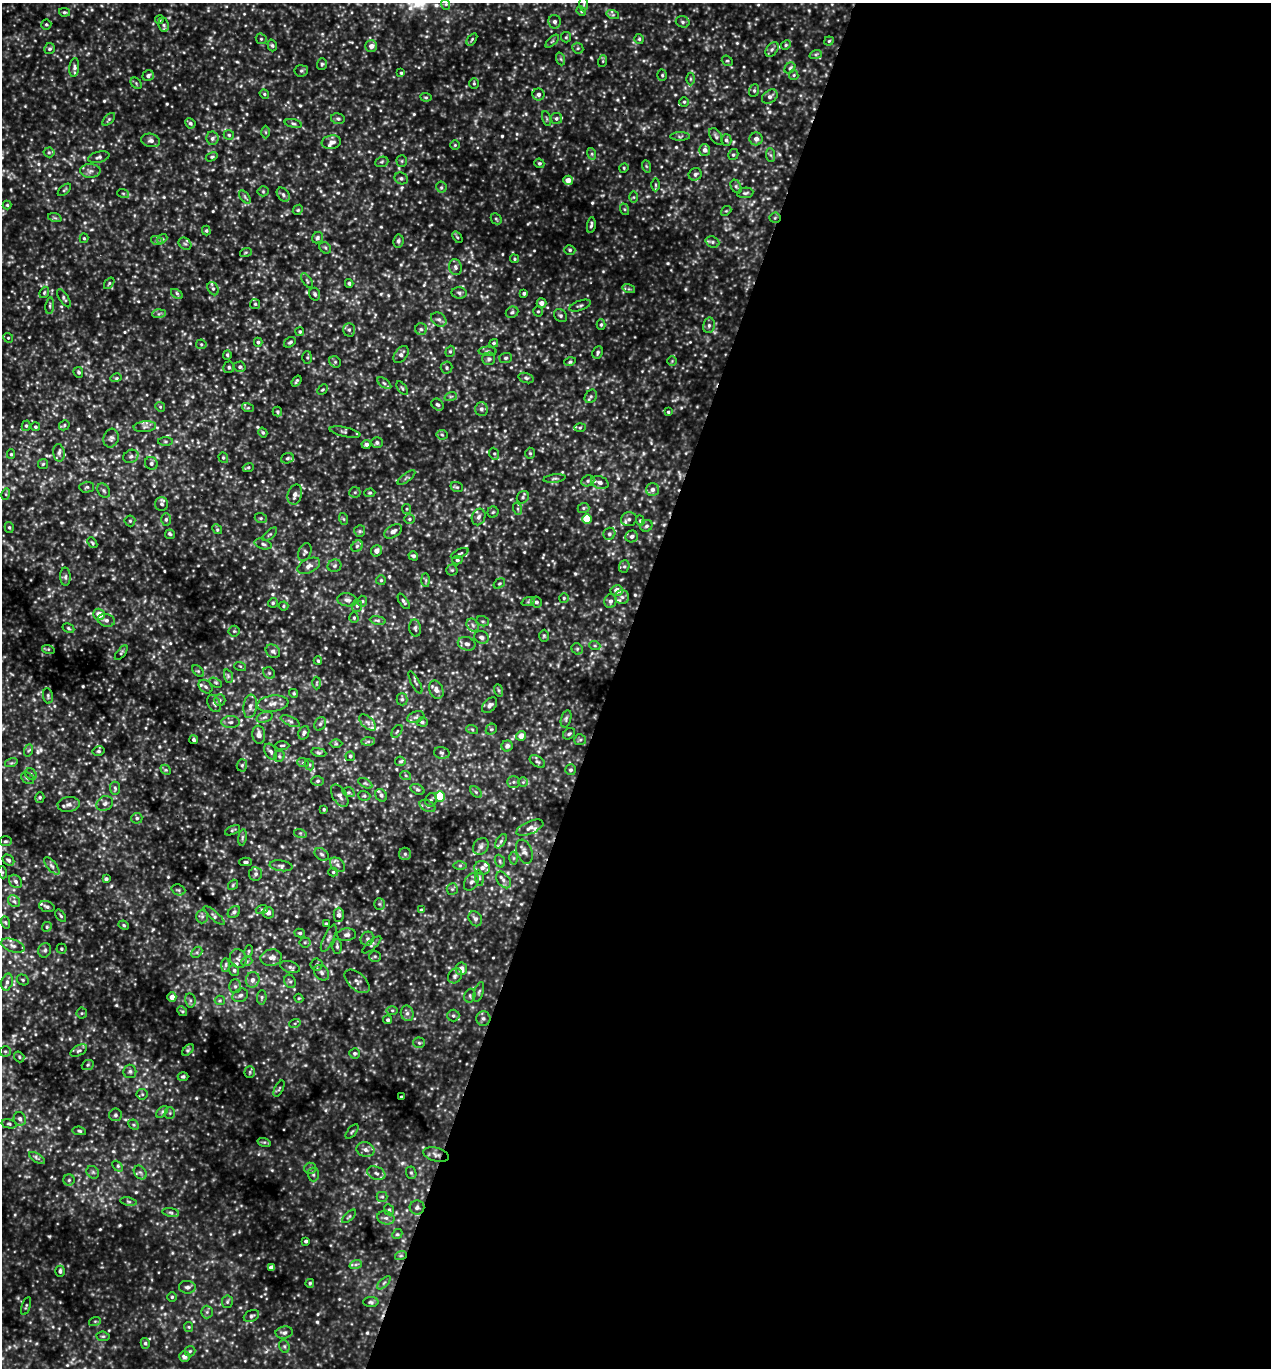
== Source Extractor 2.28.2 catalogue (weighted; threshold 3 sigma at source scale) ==
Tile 12 of 4 x 4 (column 4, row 3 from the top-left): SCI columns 4103-5371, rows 1395-2760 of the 5508 x 5496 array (HDU 1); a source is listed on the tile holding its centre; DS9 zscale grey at full resolution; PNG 1273 x 1370 px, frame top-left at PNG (2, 3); each listed source drawn as its Kron ellipse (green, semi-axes under 4 px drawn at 4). Shown black and unused: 52% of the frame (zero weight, under 3 of 5 exposures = <1% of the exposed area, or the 3 px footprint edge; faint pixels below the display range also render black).
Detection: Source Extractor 2.28.2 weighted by HDU 2 'WHT'; one run over the whole footprint, this tile lists its part. Background 0.201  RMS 0.047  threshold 0.212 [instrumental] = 3 sigma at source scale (4.5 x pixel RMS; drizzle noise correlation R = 1.50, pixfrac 1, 0.05/0.05 arcsec/px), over >= 5 px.
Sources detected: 740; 4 too faint to see at this stretch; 1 cosmic-ray / hot-pixel residue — neither listed nor drawn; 16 inside a brighter listed object's ellipse — not listed separately; of the other 719, all 500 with FLUX_AUTO >= 5.99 (the completeness limit of this list) listed and drawn (219 fainter detections not listed), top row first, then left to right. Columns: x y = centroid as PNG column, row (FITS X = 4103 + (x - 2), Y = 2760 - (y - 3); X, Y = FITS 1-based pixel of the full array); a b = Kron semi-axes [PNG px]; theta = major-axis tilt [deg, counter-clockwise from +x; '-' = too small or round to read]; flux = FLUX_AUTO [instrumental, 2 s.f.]
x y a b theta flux
445 4 5 3 - 6.2
584 4 8 3 89 7.5
581 11 5 4 - 6.8
64 12 5 4 - 8.2
613 15 6 4 -18 7.5
159 20 4 4 - 7.7
555 22 7 6 - 13
683 22 7 5 -16 11
46 24 5 5 - 7.1
164 25 7 5 -80 13
566 37 5 5 - 7.2
261 39 6 5 - 8.1
472 39 7 3 55 6.8
639 39 5 5 - 6.5
552 41 8 3 44 6.5
829 41 5 4 - 6.6
272 45 6 4 -72 7.8
786 45 5 4 - 6.4
371 46 6 5 - 27
578 48 6 5 - 7.7
49 49 6 5 - 9.7
772 49 8 5 53 13
816 54 6 4 19 7.6
561 59 6 4 -71 8.2
603 61 6 4 72 6.1
727 61 5 5 - 7.4
322 64 6 5 - 7.7
74 67 9 5 83 14
790 68 6 5 - 11
301 71 6 5 - 8.9
401 73 4 4 - 6.5
662 75 6 5 - 8.3
794 75 5 4 - 7.4
148 76 6 5 - 15
690 79 6 4 -90 7.7
136 83 6 5 - 7.5
474 83 5 4 - 6.5
754 90 6 5 - 8.5
264 94 5 4 - 6.7
539 94 6 6 - 17
426 97 6 4 -7 6.2
770 97 9 6 38 18
684 102 5 5 - 7
556 118 5 5 - 9.9
109 119 8 4 45 8.4
338 119 7 5 -12 10
547 119 8 3 -71 6.7
190 123 5 5 - 9.7
293 123 9 4 -11 9.5
266 132 6 4 -89 6.4
229 135 5 5 - 8.1
680 136 10 4 0 10
716 136 9 5 -59 12
212 138 7 6 - 14
756 139 6 6 - 20
151 140 9 6 -11 18
726 140 6 5 - 12
331 142 9 6 10 22
455 145 5 5 - 6
705 150 5 5 - 21
49 152 5 5 - 8.5
592 154 6 4 -72 7.2
733 155 6 5 - 8.6
771 155 7 4 -87 8.2
99 157 11 5 13 13
212 157 6 3 31 7.2
402 161 5 5 - 7.2
382 162 7 5 21 7.9
539 163 5 4 - 8.6
646 166 6 4 -71 6.4
624 168 5 4 - 6.2
90 171 10 7 -1 19
695 174 6 6 - 14
401 178 7 5 -26 11
568 180 5 4 - 43
656 185 6 4 -89 8
736 186 7 5 -62 9.1
441 187 5 5 - 9.2
64 190 8 4 42 7.7
263 191 5 5 - 7.3
123 193 6 4 -19 6
745 193 8 5 10 11
283 195 8 5 -52 14
245 197 8 4 -54 8.2
634 197 6 4 90 6.2
7 205 4 4 - 6.4
624 209 6 4 -71 7.5
298 210 5 4 - 6.5
726 211 5 4 - 6.1
55 218 7 4 -18 7.8
775 218 5 5 - 6.8
496 219 6 5 - 7.2
591 225 8 4 82 10
206 231 5 4 - 6.9
457 237 6 3 -54 6.8
84 238 5 4 - 6.1
317 238 6 5 - 9.5
162 239 5 4 - 7.1
157 241 6 4 -18 8
398 241 6 5 - 11
712 242 7 5 -21 12
185 244 7 5 -42 11
325 248 6 5 - 8.3
570 250 5 4 - 8.6
246 252 6 4 19 6.4
514 259 5 4 - 6.4
455 267 8 6 -78 14
307 281 8 3 -57 7.2
109 283 6 4 54 7.7
349 283 4 3 - 7.3
213 289 7 5 -62 13
629 289 6 4 -17 8.4
44 292 6 4 70 7.7
459 293 8 5 -4 12
524 293 4 4 - 10
177 294 6 4 -34 8.4
315 294 6 5 - 12
64 298 10 4 -56 11
541 303 5 4 - 27
255 304 5 5 - 6.8
50 305 8 3 82 7.5
580 306 11 5 19 11
538 311 5 4 - 7.1
512 312 6 5 - 9.5
159 314 7 4 3 9.4
561 316 7 6 - 11
439 319 8 6 -34 16
601 325 5 4 - 8.3
709 325 8 6 77 14
421 329 6 6 - 9.8
349 330 7 6 - 13
300 332 4 4 - 6.5
8 338 5 4 - 6.5
258 342 4 4 - 8.2
290 342 6 4 32 7.9
494 343 4 4 - 7.3
201 344 5 5 - 6.9
450 351 6 4 68 7.1
487 351 9 4 -1 10
598 352 6 5 - 10
227 355 5 4 - 6.1
401 355 9 6 54 19
307 357 6 5 - 7.4
505 358 6 5 - 11
489 359 6 6 - 13
570 361 6 4 13 7.9
672 361 5 5 - 6.3
335 362 6 5 - 8.7
229 367 6 5 - 11
240 367 6 5 - 9.9
447 368 6 6 - 8.5
78 372 5 4 - 8.2
116 378 6 3 15 6.2
526 378 8 5 -16 11
296 381 6 3 54 7.5
384 383 8 4 -36 11
402 388 8 4 -54 7.4
323 389 6 4 43 6.2
451 396 6 4 19 7.2
591 396 7 5 55 12
438 405 7 5 -41 12
160 407 5 4 - 6
248 408 6 4 -17 6.7
481 409 7 6 - 16
277 412 5 4 - 6.6
668 412 4 3 - 7
64 425 5 4 - 6.4
26 426 5 4 - 8.2
36 427 4 4 - 7.4
145 427 11 5 6 16
580 428 5 4 - 6.8
345 432 16 4 -12 13
263 433 5 4 - 8.3
442 435 5 5 - 6.7
111 438 9 7 73 17
166 442 7 4 0 7.7
377 443 6 5 - 13
366 444 4 4 - 15
59 453 9 5 -82 16
530 453 5 4 - 7
11 454 5 4 - 7
494 454 6 5 - 8.7
131 456 8 6 26 13
223 458 5 4 - 6.7
287 458 6 5 - 9.6
151 463 7 6 - 12
43 464 5 5 - 7.1
248 467 6 4 19 7.4
406 478 10 3 37 10
555 478 11 3 7 10
588 481 7 5 21 9.9
600 482 9 6 -18 16
87 487 7 5 2 9.4
457 487 6 5 - 8
652 489 6 6 - 18
104 491 7 6 - 11
355 492 5 5 - 7.3
370 493 5 4 - 7
6 494 6 3 73 6.1
295 495 10 7 75 20
523 497 6 5 - 9.3
161 504 7 6 - 13
583 508 6 5 - 8.4
407 509 5 4 - 6.1
518 509 6 4 -71 8
493 512 5 5 - 7.4
479 517 8 6 70 18
261 518 6 5 - 8.8
166 519 6 5 - 10
344 519 6 4 -70 6.2
409 519 5 4 - 7.2
587 519 5 5 - 140
629 519 8 7 - 15
130 521 5 5 - 7.5
640 521 5 4 - 6.8
646 526 6 5 - 11
9 527 5 4 - 7.7
217 529 5 4 - 7.2
360 531 6 5 - 8.2
393 531 10 6 33 21
170 534 5 5 - 8.3
270 534 9 4 39 8.1
609 534 6 5 - 11
632 536 6 6 - 15
92 543 6 4 -50 7.2
263 544 8 5 -16 13
357 546 6 5 - 9.9
376 551 6 5 - 24
305 552 9 6 68 12
460 554 9 4 24 8.6
413 556 5 4 - 12
457 560 5 4 - 8.1
309 566 12 7 26 24
335 566 7 6 - 9.9
624 566 6 5 - 8.6
452 570 5 5 - 7.6
65 577 9 5 -88 13
381 580 5 5 - 7.1
426 580 7 4 -89 7.6
499 583 6 4 34 6.8
617 590 6 5 - 44
622 597 7 7 - 17
564 598 5 5 - 7.3
347 600 10 6 -9 17
362 601 5 5 - 8
404 601 9 3 -57 9.5
610 601 7 6 - 16
528 602 7 4 19 7.5
536 602 5 5 - 12
273 603 5 5 - 7.4
284 606 5 4 - 6.3
357 606 6 5 - 9.5
99 614 6 5 - 57
354 618 5 4 - 6.3
106 620 8 6 -14 18
378 620 8 4 -9 9.6
483 621 6 5 - 8.3
473 625 7 5 -47 12
68 628 6 4 -28 7.1
415 628 8 5 -83 13
234 631 5 5 - 7.2
544 636 6 5 - 7.1
481 637 7 6 - 17
467 644 9 6 -15 20
595 646 5 3 - 7
48 649 6 4 -17 6.6
577 649 6 5 - 8.8
273 651 7 6 - 16
121 653 9 3 50 7.5
318 661 4 3 - 6.7
240 666 6 4 -18 6.4
198 671 7 4 -44 7.8
269 673 6 5 - 10
228 676 7 4 -73 11
415 682 12 3 -62 7.6
216 683 7 4 -30 7
317 683 6 4 89 6.6
206 687 8 6 -44 12
436 690 9 6 -66 22
498 690 6 4 -70 7
294 693 5 4 - 6.1
48 696 8 5 -80 9.3
402 699 6 5 - 10
220 700 6 5 - 10
214 703 9 6 -64 15
273 704 16 8 8 37
490 705 9 6 46 18
250 706 12 6 83 27
264 717 8 5 19 13
416 717 9 5 19 14
566 719 9 5 75 10
290 721 10 4 -26 14
230 722 9 6 0 17
368 722 10 5 -42 16
422 722 5 4 - 7.7
320 724 7 5 61 9.9
472 729 6 4 -19 6.1
491 729 6 5 - 7.6
397 731 7 4 54 8.2
304 733 7 5 68 14
569 734 6 5 - 9.4
259 735 9 6 -83 33
521 736 5 5 - 38
194 740 4 4 - 9.6
580 740 6 5 - 8.8
368 741 7 4 1 9.6
336 744 6 4 -1 7.1
282 745 7 3 1 6
507 746 5 5 - 16
29 750 6 4 70 8.2
99 751 6 5 - 10
271 752 8 5 -60 13
319 752 7 4 -9 8.1
442 753 8 5 -15 12
279 756 6 5 - 9
350 756 5 4 - 8.3
400 761 5 4 - 8
537 762 8 5 -33 11
11 763 6 4 17 7.1
303 763 6 3 -19 6.3
242 765 6 5 - 9
309 765 6 4 -63 7.7
166 770 6 4 -43 7.4
571 770 5 5 - 9.7
31 774 6 5 - 9.5
406 776 5 3 - 6.1
28 778 7 5 -37 9.8
318 781 6 5 - 9.3
513 782 6 5 - 9.2
523 782 5 5 - 6.9
365 783 8 4 -30 8.9
115 788 6 5 - 9.8
417 789 7 5 -29 8.4
349 792 6 4 -18 7.8
476 792 7 4 -45 8.7
381 795 7 5 -54 15
340 796 12 7 -59 22
364 796 6 5 - 7.7
440 796 5 5 - 130
40 797 5 4 - 7.4
431 800 7 5 63 11
105 803 8 7 - 18
69 804 11 7 8 23
427 806 8 5 -28 11
324 809 4 3 - 6.6
137 818 5 5 - 9.5
530 828 14 6 23 25
233 830 8 3 25 6.1
300 833 6 4 -17 8
242 837 8 4 81 8.7
5 841 6 5 - 7.6
501 841 8 4 55 9.8
481 846 9 7 58 18
524 852 12 7 -69 24
322 854 8 5 -38 12
405 854 6 6 - 11
514 858 6 4 90 7.6
8 860 6 5 - 13
500 861 6 5 - 9
245 862 6 3 -1 8
337 865 8 6 -41 18
460 865 6 4 0 8
52 866 11 4 -50 15
281 866 11 5 -8 15
482 868 8 7 - 21
2 872 6 4 -72 6.4
333 872 5 4 - 7.1
256 874 6 6 - 14
479 878 8 4 -82 9.1
106 879 4 4 - 11
503 880 9 6 -52 19
16 881 7 6 - 13
471 882 9 6 59 19
233 885 5 4 - 6.4
452 889 6 5 - 8.7
178 890 7 5 -21 8.4
14 901 6 5 - 11
379 904 5 5 - 7.1
47 906 8 5 -19 12
262 909 6 4 18 7.5
421 910 4 4 - 6.5
234 912 7 5 44 12
268 913 6 5 - 19
214 915 13 3 -42 12
339 915 7 5 -89 20
61 916 7 4 -53 7.4
202 916 7 6 - 11
475 919 8 6 -57 18
5 922 6 4 -70 6.9
326 924 3 3 - 7.5
124 925 5 4 - 6.3
47 927 5 4 - 7
300 933 5 4 - 8.6
346 935 9 6 8 18
329 938 15 5 65 19
367 939 7 6 - 14
305 942 5 5 - 7.3
372 945 12 4 41 11
13 946 12 6 -21 22
337 946 7 5 -89 11
61 949 5 5 - 6.7
45 950 7 6 - 11
249 951 6 4 76 7
197 952 6 4 46 9
375 956 6 5 - 8.3
238 958 10 8 -67 21
271 958 11 8 8 27
247 961 6 4 18 7.7
317 964 6 6 - 10
226 965 7 4 89 9.3
290 967 10 5 -18 13
461 969 6 6 - 41
234 970 6 4 -76 9.4
322 973 8 6 -48 17
455 976 8 6 54 15
23 980 6 5 - 7.5
253 980 8 6 73 21
290 981 7 5 -65 11
357 981 15 8 -42 25
7 982 8 5 76 17
235 986 7 6 - 11
479 992 10 4 72 11
240 995 8 6 28 14
470 996 7 5 73 11
172 997 4 4 - 34
262 997 7 5 85 9.2
299 998 5 4 - 6
190 1000 7 5 -79 10
220 1000 5 4 - 7.7
392 1010 5 3 - 6
182 1011 5 4 - 7.1
82 1013 5 5 - 7.6
407 1013 8 6 -76 17
453 1016 6 6 - 9.5
483 1018 7 7 - 15
388 1020 4 4 - 11
295 1023 6 4 19 6.1
419 1043 5 5 - 8.1
79 1050 9 5 27 12
188 1050 7 4 45 8.5
5 1051 5 5 - 7.8
355 1053 5 5 - 9.7
19 1057 6 4 -53 7.2
88 1065 6 5 - 7.3
130 1071 6 6 - 12
250 1072 6 5 - 8.1
183 1077 5 4 - 8.5
279 1089 9 3 63 7
142 1094 5 5 - 8.2
401 1097 3 3 - 6
162 1112 7 4 46 8.6
170 1113 5 5 - 7.1
115 1115 6 6 - 11
20 1119 7 6 - 16
9 1124 7 4 -13 8.3
134 1125 6 4 -45 7.8
79 1131 6 4 -9 8.2
352 1132 9 2 50 6.4
264 1142 7 4 -17 8.6
365 1150 9 7 -14 23
436 1155 13 7 -13 23
37 1158 9 3 -32 11
118 1166 6 3 -49 8.8
310 1168 6 5 - 9.6
93 1172 7 5 -45 11
140 1172 7 5 -52 12
376 1173 9 6 -22 18
411 1173 6 5 - 8.6
313 1175 7 5 -88 11
69 1180 5 5 - 8.7
382 1197 5 5 - 7.2
129 1201 8 4 -9 9.4
417 1207 7 7 - 15
389 1210 6 4 -66 7.6
171 1212 8 4 -9 11
349 1216 9 4 44 8.4
386 1218 9 6 -14 18
397 1234 5 4 - 6.7
306 1241 4 3 - 9.8
401 1255 6 4 19 6.2
356 1264 6 4 19 7.8
271 1267 4 4 - 16
60 1271 5 5 - 12
310 1283 4 4 - 7.6
384 1283 8 3 44 7.8
187 1287 8 6 -4 18
172 1297 5 5 - 7.3
227 1302 6 5 - 8.5
371 1302 7 5 -1 9.6
26 1306 9 3 71 6.7
207 1312 6 6 - 12
251 1316 8 5 27 11
95 1321 6 4 18 6.3
189 1327 5 4 - 6
284 1333 8 6 8 15
103 1336 6 4 -7 7.6
145 1343 5 4 - 8.8
284 1346 7 5 -73 8.5
190 1351 5 5 - 7.8
184 1356 5 5 - 24
Overlapping masked pixels (flux is a lower limit): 2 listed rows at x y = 775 218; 436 1155
Isophote crosses this tile's border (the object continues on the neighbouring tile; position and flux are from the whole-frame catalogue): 1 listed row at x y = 584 4
Unlisted compact peaks at least as high as the median listed source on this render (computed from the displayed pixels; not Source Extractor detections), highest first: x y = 196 1098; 769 112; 38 752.